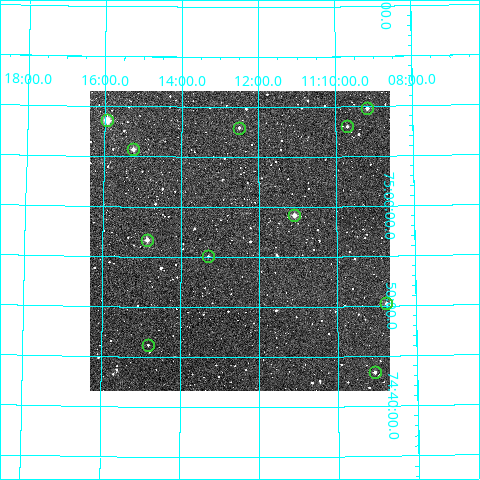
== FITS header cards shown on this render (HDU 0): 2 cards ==
NAXIS1  =                  300
NAXIS2  =                  300

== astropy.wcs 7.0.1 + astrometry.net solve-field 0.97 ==
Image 300 x 300 px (HDU 0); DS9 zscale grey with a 90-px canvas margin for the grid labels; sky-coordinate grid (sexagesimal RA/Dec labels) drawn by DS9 from the SOLVED WCS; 11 Tycho-2 reference stars matched to detected sources circled (green)
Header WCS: RA---TAN/DEC--TAN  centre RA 11:12:29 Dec +74:57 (168.12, +74.94 deg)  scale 6 arcsec/px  FOV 30.0' x 30.0'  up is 0 deg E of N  parity normal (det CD < 0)
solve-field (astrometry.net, Tycho-2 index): VERIFIED the header's WCS against the Tycho-2 star catalogue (verified at 2 index scales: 11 matches each, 0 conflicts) and refined it, rather than solving blind
Solved WCS: RA---TAN-SIP/DEC--TAN-SIP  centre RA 11:12:29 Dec +74:57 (168.12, +74.94 deg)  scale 6 arcsec/px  FOV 30.0' x 30.0'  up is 0 deg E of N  parity normal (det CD < 0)
The solver's refit moves the header's centre by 1.5 arcsec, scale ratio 0.9996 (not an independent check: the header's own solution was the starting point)
Tycho-2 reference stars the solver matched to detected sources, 11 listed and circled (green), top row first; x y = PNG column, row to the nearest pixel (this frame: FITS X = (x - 90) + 1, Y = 300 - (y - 91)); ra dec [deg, ICRS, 3 dp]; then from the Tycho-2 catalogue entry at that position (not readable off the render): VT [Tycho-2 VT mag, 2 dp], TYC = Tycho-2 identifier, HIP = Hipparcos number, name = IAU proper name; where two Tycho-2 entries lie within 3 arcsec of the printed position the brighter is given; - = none
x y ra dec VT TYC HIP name
367 108 167.293 +75.163 11.06 4549-1816-1 - -
107 120 168.983 +75.143 10.81 4549-1867-1 - -
347 126 167.425 +75.133 11.50 4549-1901-1 - -
239 128 168.126 +75.132 12.06 4549-1840-1 - -
133 149 168.811 +75.096 10.51 4549-1835-1 - -
294 215 167.771 +74.986 10.71 4391-1346-1 - -
147 240 168.716 +74.945 10.41 4398-1340-1 - -
208 256 168.324 +74.918 12.13 4398-1300-1 - -
386 303 167.188 +74.838 10.91 4391-1268-1 - -
148 345 168.704 +74.770 12.43 4398-1474-1 - -
375 372 167.267 +74.724 11.48 4391-1476-1 - -